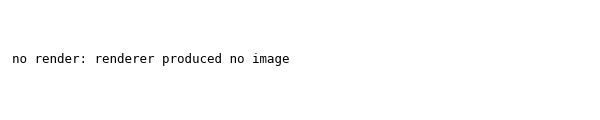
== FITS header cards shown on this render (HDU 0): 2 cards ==
NAXIS1  =                  297
NAXIS2  =                  297

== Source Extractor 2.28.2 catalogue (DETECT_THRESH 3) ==
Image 297 x 297 px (HDU 0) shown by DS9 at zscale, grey, 1 PNG px = 1 image px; every listed detection drawn as its Kron ellipse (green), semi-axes under 4 PNG px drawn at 4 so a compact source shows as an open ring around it
Background 187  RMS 5.9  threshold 17.6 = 3 sigma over >= 5 px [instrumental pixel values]
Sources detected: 49; all 49 listed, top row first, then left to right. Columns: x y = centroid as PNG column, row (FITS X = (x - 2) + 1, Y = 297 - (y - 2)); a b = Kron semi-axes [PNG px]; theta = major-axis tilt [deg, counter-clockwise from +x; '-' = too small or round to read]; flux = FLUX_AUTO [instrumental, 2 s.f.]
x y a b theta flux
113 3 9 4 -4 14000
194 7 4 3 - 480
105 10 6 5 - 34000
279 11 4 4 - 2300
36 17 4 3 - 1600
72 19 4 3 - 480
89 19 4 3 - 760
34 34 5 5 - 94000
201 36 4 3 - 1200
227 40 3 2 - 470
73 48 4 3 - 770
21 52 5 4 - 2200
293 54 4 3 - 900
33 57 4 3 - 1500
95 83 4 3 - 1100
172 85 5 4 - 7000
5 97 4 3 - 910
143 99 5 4 - 1700
141 107 4 4 - 4300
250 108 4 4 - 1400
80 121 3 2 - 260
199 121 4 4 - 3000
251 122 3 3 - 420
220 127 4 4 - 4900
177 132 3 3 - 330
287 141 5 5 - 92000
241 142 3 2 - 360
78 148 4 3 - 510
150 150 6 6 - 430000
265 161 5 4 - 5900
115 163 4 3 - 580
151 167 5 5 - 15000
265 168 4 4 - 560
76 181 4 3 - 1300
289 181 4 4 - 2000
50 199 4 4 - 3400
3 204 3 3 - 890
59 220 4 4 - 2100
237 230 4 3 - 320
270 231 3 3 - 460
263 261 5 3 - 530
72 263 3 2 - 290
55 264 4 4 - 2200
168 268 4 4 - 4000
254 274 4 4 - 690
151 277 4 4 - 860
241 284 4 4 - 3600
250 288 4 3 - 390
107 291 4 3 - 720
At the frame edge (FLAGS 8, measured only in part): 2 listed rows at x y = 113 3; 3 204